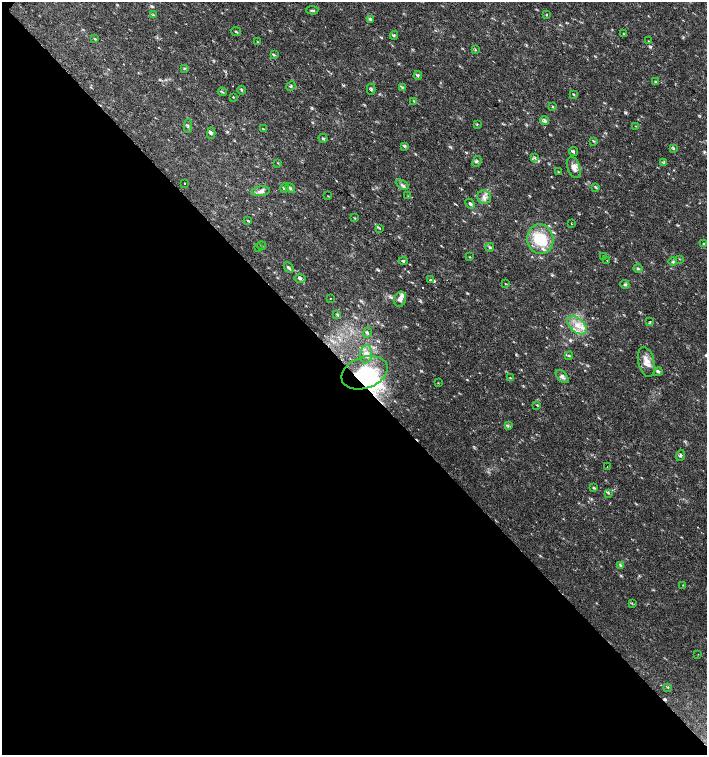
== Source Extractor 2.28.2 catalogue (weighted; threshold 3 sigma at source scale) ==
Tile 14 of 4 x 4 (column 2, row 4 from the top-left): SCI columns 1635-3043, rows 1-1506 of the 6023 x 6029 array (HDU 1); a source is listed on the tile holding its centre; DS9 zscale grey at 2 x 2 block average (1 PNG px = mean of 2 x 2 image px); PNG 709 x 757 px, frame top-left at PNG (2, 2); each listed source drawn as its Kron ellipse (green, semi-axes under 4 px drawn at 4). Shown black and unused: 51% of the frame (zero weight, under 2 of 3 exposures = <1% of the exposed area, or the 3 px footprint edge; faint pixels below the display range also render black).
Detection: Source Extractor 2.28.2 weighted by HDU 2 'WHT'; one run over the whole footprint, this tile lists its part. Background 0.0182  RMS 0.003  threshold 0.0136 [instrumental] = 3 sigma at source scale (4.5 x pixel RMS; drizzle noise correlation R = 1.50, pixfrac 1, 0.0396/0.0396 arcsec/px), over >= 5 px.
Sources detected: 106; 4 inside a brighter object's white glare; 3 cosmic-ray / hot-pixel residue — neither listed nor drawn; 2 inside a brighter listed object's ellipse — not listed separately; the other 97 listed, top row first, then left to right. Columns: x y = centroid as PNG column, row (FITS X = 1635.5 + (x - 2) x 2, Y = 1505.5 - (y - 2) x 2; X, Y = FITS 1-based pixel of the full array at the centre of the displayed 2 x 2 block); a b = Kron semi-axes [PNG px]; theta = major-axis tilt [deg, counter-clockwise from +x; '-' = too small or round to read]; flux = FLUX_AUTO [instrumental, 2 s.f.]
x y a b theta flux
312 10 6 3 -5 1
153 15 3 2 - 0.51
546 15 3 2 - 0.5
370 19 4 3 - 0.91
236 31 5 2 - 0.64
624 34 3 2 - 0.46
394 35 4 3 - 0.76
94 38 4 2 - 0.58
648 41 3 2 - 0.37
257 42 3 2 - 0.4
475 50 3 2 - 0.41
274 55 3 2 - 0.66
184 68 3 2 - 0.54
418 75 4 2 - 0.8
656 82 3 2 - 0.51
291 86 5 2 - 0.78
402 87 3 3 - 0.62
371 89 5 3 - 1.1
242 90 4 2 - 0.56
222 92 5 2 - 0.79
573 94 4 2 - 0.52
233 97 3 2 - 0.42
414 101 4 2 - 0.64
552 107 3 2 - 0.52
545 121 4 4 - 1.7
477 124 3 2 - 0.39
188 126 7 3 -89 1.1
636 126 3 2 - 0.35
263 129 2 2 - 2.8
211 133 5 3 - 1.2
323 138 4 3 - 0.95
594 141 4 3 - 0.63
405 146 4 2 - 0.55
674 148 3 2 - 0.47
573 151 4 3 - 0.93
535 158 3 2 - 0.85
477 161 5 3 - 1.3
664 162 4 2 - 0.76
278 163 3 2 - 0.35
574 167 11 6 -70 4.7
558 172 3 2 - 0.49
184 183 2 2 - 0.51
402 185 7 3 -31 1.7
596 187 4 3 - 0.75
285 188 4 3 - 0.92
290 188 5 3 - 1.3
261 191 9 5 8 2.6
328 196 3 2 - 0.35
408 196 3 2 - 0.27
484 197 7 6 - 3.2
470 204 5 4 - 1.2
355 218 3 2 - 0.49
248 220 3 2 - 0.57
571 224 2 2 - 0.62
380 228 3 2 - 0.44
540 239 15 13 -76 24
703 243 3 2 - 0.46
262 246 4 2 - 0.42
490 247 4 3 - 1.2
258 248 3 2 - 0.38
603 256 2 2 - 0.39
470 257 3 2 - 0.35
679 259 3 2 - 0.38
607 260 2 2 - 0.73
403 261 4 3 - 1
673 262 4 3 - 0.87
289 268 6 3 -46 1.4
638 269 4 4 - 1
300 279 6 3 1 1.3
430 280 3 2 - 2.6
505 284 3 2 - 0.37
625 284 4 3 - 1.3
330 298 2 2 - 1.5
400 299 8 6 72 2.7
337 314 3 2 - 0.59
650 322 3 2 - 0.59
577 325 11 7 -41 7.7
367 333 5 3 - 1.1
366 354 9 6 82 3.4
569 356 4 3 - 0.83
646 362 15 8 -77 7
658 372 4 2 - 0.78
364 373 24 15 20 29
562 377 8 4 -46 2.2
510 378 3 2 - 0.56
438 383 3 2 - 0.3
537 405 4 2 - 0.59
508 426 3 2 - 0.67
680 455 6 3 74 1.1
607 466 2 2 - 0.29
594 488 3 3 - 0.95
609 493 3 3 - 0.67
621 565 3 2 - 0.47
683 585 3 2 - 0.38
632 603 3 2 - 0.4
698 654 2 2 - 0.3
668 687 3 2 - 0.44
Overlapping masked pixels (flux is a lower limit): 1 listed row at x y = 364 373
Diffuse or blended objects may show on this block-average render without a row.